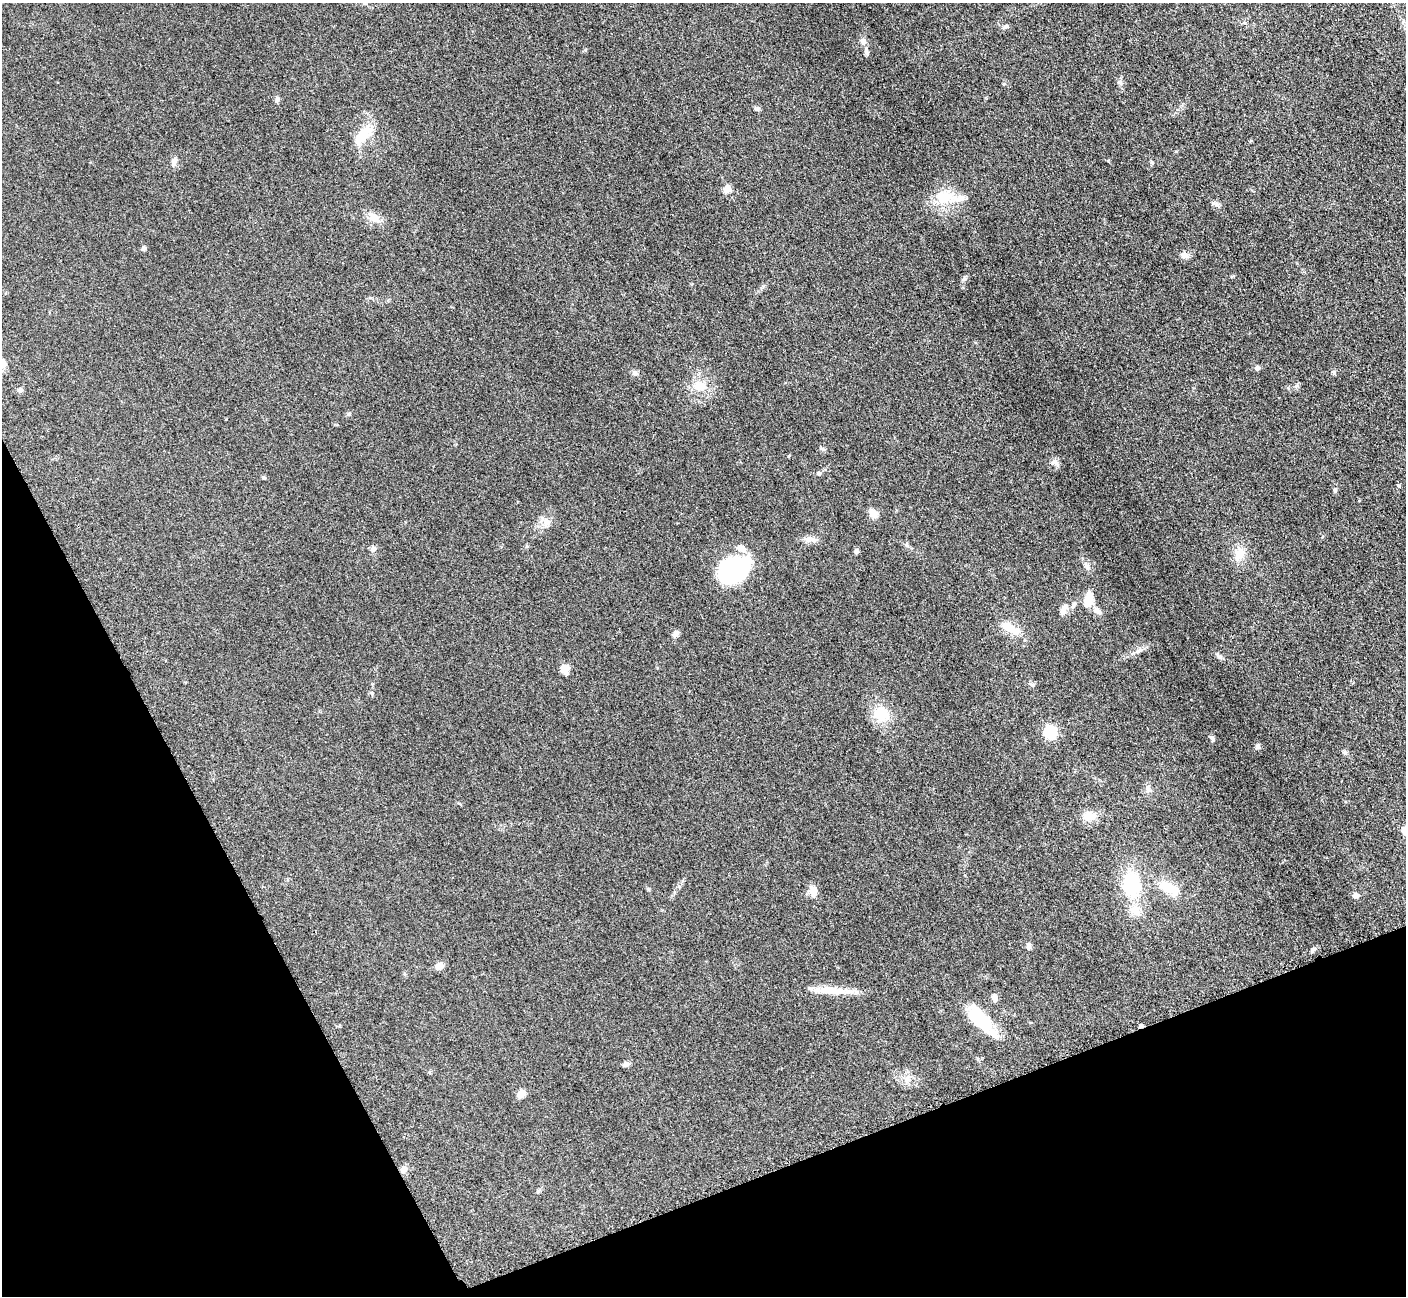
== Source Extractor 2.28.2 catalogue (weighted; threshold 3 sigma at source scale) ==
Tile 14 of 4 x 4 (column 2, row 4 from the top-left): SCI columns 1424-2827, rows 297-1590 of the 5700 x 5663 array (HDU 1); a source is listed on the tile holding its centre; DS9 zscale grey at full resolution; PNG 1408 x 1298 px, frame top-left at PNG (2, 3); no overlay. Shown black and unused: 21% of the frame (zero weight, under 3 of 5 exposures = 4% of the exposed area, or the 3 px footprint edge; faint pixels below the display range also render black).
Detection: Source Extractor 2.28.2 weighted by HDU 2 'WHT'; one run over the whole footprint, this tile lists its part. Background 0.0529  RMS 0.0056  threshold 0.0253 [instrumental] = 3 sigma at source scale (4.5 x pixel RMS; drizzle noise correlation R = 1.50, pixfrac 1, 0.05/0.05 arcsec/px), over >= 5 px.
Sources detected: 74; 2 inside a brighter object's white glare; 1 cosmic-ray / hot-pixel residue — not listed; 3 inside a brighter listed object's ellipse — not listed separately; the other 68 listed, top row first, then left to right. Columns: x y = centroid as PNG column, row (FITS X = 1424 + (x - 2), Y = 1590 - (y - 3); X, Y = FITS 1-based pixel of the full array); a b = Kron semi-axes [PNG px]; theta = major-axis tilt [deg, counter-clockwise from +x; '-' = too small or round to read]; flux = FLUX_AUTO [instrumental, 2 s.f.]
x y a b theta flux
1006 27 8 5 39 1.1
863 41 9 7 -73 2.7
866 51 11 5 -76 1.5
277 99 7 6 - 1.4
757 109 7 6 - 1.1
363 135 30 11 50 13
174 161 12 7 72 2.3
727 189 11 10 - 3.3
944 197 24 16 14 14
1216 204 7 4 -71 1.2
374 217 16 12 -29 6
144 248 6 5 - 1.3
1184 255 10 7 -13 2.8
964 279 8 5 26 1.2
1257 368 6 6 - 1.5
1333 372 7 4 -50 0.98
635 373 8 7 - 1.7
1297 386 8 4 0 0.95
700 387 16 13 -1 9
20 390 7 6 - 1.6
349 414 5 5 - 0.8
822 449 7 5 -30 0.97
1056 462 15 6 -46 2.1
818 473 5 5 - 0.98
264 478 6 4 -19 0.64
1398 486 5 4 - 0.76
1335 489 6 5 - 0.87
873 514 11 8 -54 4.1
546 521 12 9 -74 3.5
810 539 17 7 -3 3.7
906 545 6 4 -70 0.87
373 549 7 7 - 2
856 551 8 5 -80 1.1
1239 553 17 13 72 7.9
1087 566 10 6 -63 2.2
733 570 28 21 24 76
1089 598 15 9 87 8
1074 604 8 6 72 1.5
1064 610 16 8 63 3.4
1097 611 14 7 -42 2.8
1010 628 26 10 -30 10
676 634 10 6 44 2
1139 650 10 5 26 1.9
565 669 11 9 -79 4.7
1032 684 8 4 -9 0.93
881 714 21 17 -19 13
1050 732 6 6 - 63
1212 738 8 5 -61 1.2
1257 747 6 5 - 1.5
1345 752 7 5 -43 1
1148 788 10 6 -72 1.9
1089 816 14 10 -2 7.1
1405 830 9 9 - 4.4
1132 884 29 20 -79 31
1167 887 27 14 -30 11
648 889 6 3 -71 0.68
813 891 13 10 72 4.2
1356 896 8 7 - 2.1
1028 946 9 5 89 1.8
1313 949 8 5 29 1.3
439 966 10 8 25 2.7
838 991 27 11 -6 10
996 997 12 6 -5 1.8
981 1020 42 14 -48 26
626 1064 7 6 - 1.7
906 1080 10 5 77 2.5
521 1094 10 8 49 3.8
404 1169 10 8 72 2.6
Isophote crosses this tile's border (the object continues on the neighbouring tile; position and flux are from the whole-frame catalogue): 1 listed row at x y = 1405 830
Unlisted compact peaks at least as high as the median listed source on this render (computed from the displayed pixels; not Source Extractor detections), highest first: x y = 1220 657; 1119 82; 1108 161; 1152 162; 585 50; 788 456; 372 693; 1233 276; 763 286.